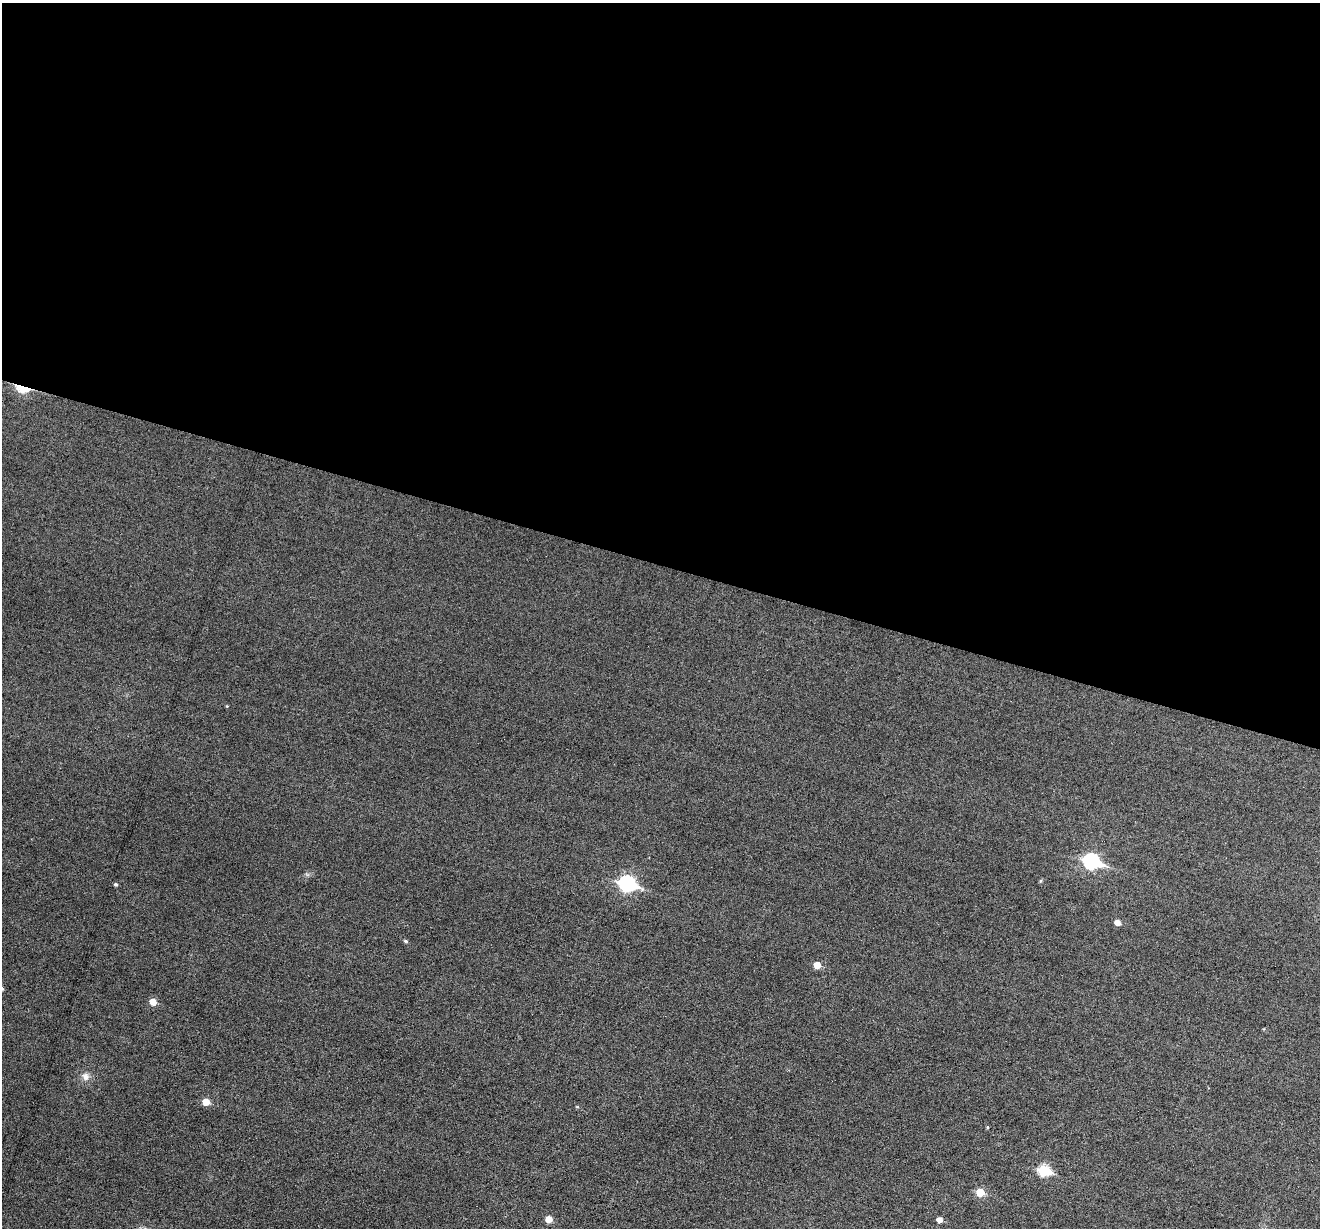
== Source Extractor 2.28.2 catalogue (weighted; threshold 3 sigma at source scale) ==
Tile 3 of 4 x 4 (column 3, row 1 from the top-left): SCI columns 2639-3956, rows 3935-5160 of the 5274 x 5287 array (HDU 1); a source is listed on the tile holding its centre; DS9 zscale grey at full resolution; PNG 1322 x 1230 px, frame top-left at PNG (2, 3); no overlay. Shown black and unused: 46% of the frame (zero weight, under 3 of 6 exposures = <1% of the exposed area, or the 3 px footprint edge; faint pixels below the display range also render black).
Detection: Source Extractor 2.28.2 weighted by HDU 2 'WHT'; one run over the whole footprint, this tile lists its part. Background 0.043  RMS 0.0054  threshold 0.0221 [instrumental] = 3 sigma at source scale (4.09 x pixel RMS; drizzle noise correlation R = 1.36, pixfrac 0.8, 0.05/0.05 arcsec/px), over >= 5 px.
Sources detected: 16; all 16 listed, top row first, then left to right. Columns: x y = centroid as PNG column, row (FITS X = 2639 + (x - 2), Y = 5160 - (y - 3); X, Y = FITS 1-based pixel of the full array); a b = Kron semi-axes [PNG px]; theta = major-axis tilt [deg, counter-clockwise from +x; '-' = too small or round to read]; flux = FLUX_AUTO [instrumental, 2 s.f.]
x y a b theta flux
22 388 11 6 -16 19
1092 861 9 7 -20 78
1040 881 6 4 88 0.61
115 884 5 4 - 0.73
627 884 9 7 -18 91
1117 922 6 5 - 2.9
406 941 5 4 - 0.8
817 965 5 5 - 5.9
153 1002 6 5 - 5.2
85 1077 10 9 - 3.1
206 1102 6 5 - 5.8
987 1127 5 3 - 0.47
1044 1171 7 6 - 33
980 1192 6 6 - 8.8
549 1219 5 5 - 5.1
939 1220 5 5 - 3
Overlapping masked pixels (flux is a lower limit): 1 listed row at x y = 22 388